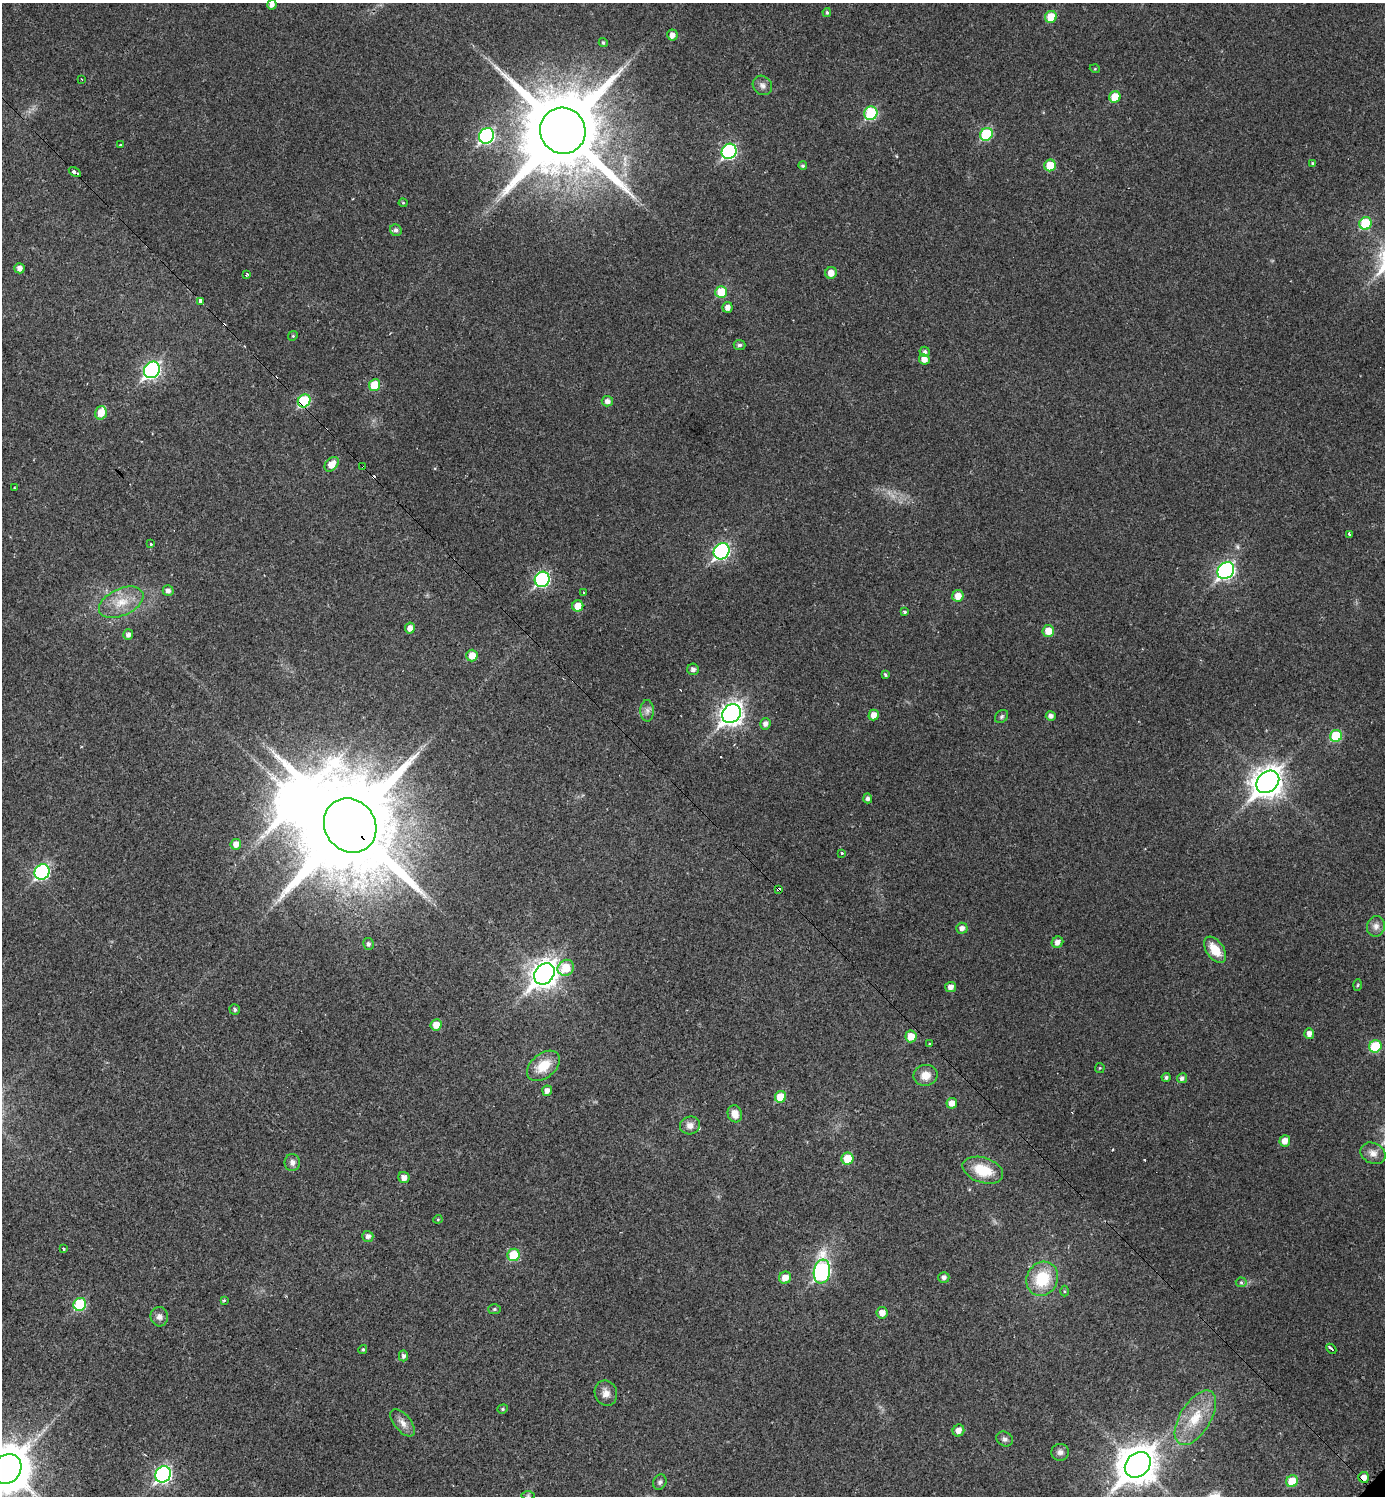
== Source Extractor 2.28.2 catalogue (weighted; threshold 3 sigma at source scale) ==
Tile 11 of 4 x 4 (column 3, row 3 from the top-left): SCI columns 3076-4458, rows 1495-2988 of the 5994 x 5992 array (HDU 1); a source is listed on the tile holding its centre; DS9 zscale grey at full resolution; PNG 1387 x 1498 px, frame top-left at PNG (2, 3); each listed source drawn as its Kron ellipse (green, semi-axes under 4 px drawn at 4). Shown black and unused: <1% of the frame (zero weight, under 2 of 3 exposures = <1% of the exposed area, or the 3 px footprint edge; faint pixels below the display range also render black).
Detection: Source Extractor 2.28.2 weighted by HDU 2 'WHT'; one run over the whole footprint, this tile lists its part. Background 0.0292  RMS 0.0051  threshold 0.0229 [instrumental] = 3 sigma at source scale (4.5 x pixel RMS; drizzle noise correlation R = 1.50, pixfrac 1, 0.05/0.05 arcsec/px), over >= 5 px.
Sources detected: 144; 1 inside a brighter object's white glare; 7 cosmic-ray / hot-pixel residue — neither listed nor drawn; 2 inside a brighter listed object's ellipse — not listed separately; the other 134 listed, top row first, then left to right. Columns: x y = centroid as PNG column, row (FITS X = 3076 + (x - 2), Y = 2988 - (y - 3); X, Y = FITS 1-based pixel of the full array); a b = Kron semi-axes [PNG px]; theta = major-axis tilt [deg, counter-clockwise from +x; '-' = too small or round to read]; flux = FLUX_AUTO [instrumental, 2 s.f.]
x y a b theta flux
272 5 5 4 - 2.2
827 12 4 3 - 0.7
1051 17 6 5 - 11
672 35 5 5 - 3.1
603 43 4 4 - 0.88
1095 69 5 3 - 0.44
81 79 3 2 - 0.45
762 85 10 9 - 2.5
1115 97 6 5 - 11
871 113 7 6 - 33
563 131 23 22 - 8100
986 134 7 6 - 29
487 136 8 7 - 90
121 145 3 2 - 0.77
729 151 8 7 - 82
1312 163 4 4 - 0.53
1050 165 6 5 - 12
803 166 4 4 - 0.94
75 172 7 3 -32 5.7
403 203 4 4 - 0.51
1365 223 6 6 - 22
396 230 6 5 - 1.5
20 268 5 5 - 2.8
831 273 6 5 - 4.7
247 274 3 3 - 0.76
721 292 6 5 - 15
201 301 4 3 - 12
727 307 5 5 - 2.8
293 336 5 4 - 0.62
739 345 6 5 - 1.3
925 352 5 5 - 1.3
924 359 5 5 - 3.5
152 370 9 7 49 130
375 385 6 5 - 15
304 401 7 6 - 33
607 401 5 5 - 2.6
101 413 7 5 74 7.1
332 464 8 6 47 6.2
363 467 3 2 - 0.65
14 488 4 2 - 0.5
1349 534 4 3 - 0.77
151 544 3 3 - 0.6
722 551 8 7 - 100
1226 571 9 7 46 120
542 579 8 7 - 78
168 591 5 5 - 2
584 592 3 3 - 0.7
958 596 6 5 - 5.1
121 602 24 13 25 11
578 606 5 5 - 5.9
905 612 3 3 - 1.2
410 628 5 5 - 3.3
1048 631 6 6 - 6.3
128 635 5 5 - 1.8
472 656 6 5 - 5.8
693 669 6 5 - 2.1
885 675 3 3 - 1.5
647 711 10 7 90 2.3
731 714 10 8 48 310
874 715 5 5 - 4.3
1002 716 7 5 47 1
1051 716 5 4 - 2.1
765 724 6 5 - 2.2
1336 736 6 5 - 22
1268 782 12 10 43 640
868 798 5 4 - 1.6
350 825 28 25 -54 13000
236 844 5 5 - 3.5
842 854 3 3 - 1.8
42 872 8 7 - 69
778 889 4 3 - 4.2
1376 926 10 9 - 2.9
962 928 5 5 - 2.3
1057 942 6 5 - 2.8
368 944 6 5 - 1.4
1215 950 15 8 -55 10
566 968 8 7 - 13
544 974 11 9 49 470
1357 985 6 4 87 0.6
951 987 5 5 - 3.1
235 1009 5 5 - 1
436 1025 6 5 - 6.2
1309 1033 5 5 - 2.9
911 1036 6 5 - 7.1
930 1044 3 3 - 3.2
1375 1046 6 6 - 20
543 1066 19 12 39 11
1100 1068 5 4 - 0.49
926 1075 12 10 12 6
1166 1077 4 4 - 1.3
1182 1078 5 5 - 1.8
547 1091 5 5 - 2.8
780 1097 6 5 - 11
952 1103 5 5 - 3.9
735 1114 9 7 -72 5.3
690 1125 10 9 - 3.6
1285 1141 5 5 - 4.3
1373 1153 13 10 -26 4
848 1159 6 6 - 12
292 1163 8 7 - 2.2
983 1170 21 12 -18 15
404 1178 6 5 - 3.1
438 1219 4 4 - 0.54
368 1236 5 5 - 2.1
63 1249 3 2 - 0.55
514 1255 6 6 - 16
822 1271 12 8 81 95
944 1277 5 5 - 1.8
785 1278 6 6 - 5.6
1042 1279 17 15 61 20
1241 1282 5 5 - 1.1
1064 1291 5 3 - 0.54
224 1300 4 4 - 0.55
80 1304 7 6 - 32
494 1309 6 5 - 0.86
882 1313 5 5 - 4.3
159 1317 9 8 - 2.5
363 1349 5 4 - 0.73
1331 1349 6 3 -44 3.5
403 1356 5 4 - 1.3
606 1393 13 11 -71 3.8
503 1409 5 4 - 0.73
1195 1418 30 15 59 17
403 1423 16 8 -50 3.7
958 1431 6 5 - 3.8
1005 1439 8 7 - 1.7
1060 1452 8 8 - 2.1
1138 1465 14 11 45 1100
7 1469 16 13 48 2300
163 1474 8 7 - 110
1364 1477 5 5 - 3.8
1292 1481 6 5 - 10
660 1482 8 6 64 1.4
528 1496 7 4 0 0.9
Overlapping masked pixels (flux is a lower limit): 6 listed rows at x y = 75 172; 304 401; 363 467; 350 825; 778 889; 1364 1477
Isophote crosses this tile's border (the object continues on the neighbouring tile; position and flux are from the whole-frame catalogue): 2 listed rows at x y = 272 5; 7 1469